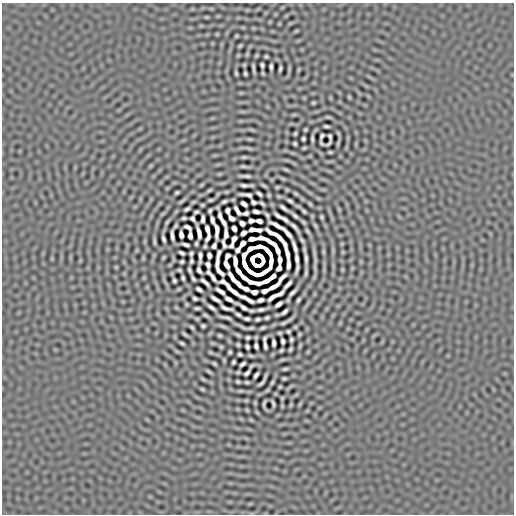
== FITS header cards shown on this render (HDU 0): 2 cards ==
NAXIS1  =                  512
NAXIS2  =                  512

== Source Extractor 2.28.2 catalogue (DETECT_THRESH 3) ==
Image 512 x 512 px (HDU 0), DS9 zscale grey, 1 PNG px = 1 image px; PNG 516 x 516 px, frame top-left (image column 1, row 512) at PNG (2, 3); no overlay
Background 5.44e-07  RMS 2.0e-04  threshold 5.90e-04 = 3 sigma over >= 5 px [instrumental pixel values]
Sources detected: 286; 7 with non-positive FLUX_AUTO (blend fragments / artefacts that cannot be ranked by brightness) are not listed; the other 279 listed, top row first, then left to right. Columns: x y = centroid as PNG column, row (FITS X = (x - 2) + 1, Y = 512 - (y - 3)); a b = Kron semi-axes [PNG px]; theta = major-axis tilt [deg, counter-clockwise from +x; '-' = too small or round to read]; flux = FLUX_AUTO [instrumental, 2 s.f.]
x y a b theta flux
218 16 4 4 - 1.1e-02
207 17 3 2 - 1.5e-02
290 23 8 3 13 1.5e-02
279 24 3 2 - 1.1e-02
243 27 6 4 -1 1.2e-02
296 31 3 2 - 1.3e-02
217 34 3 3 - 1.2e-02
236 36 4 2 - 1.6e-02
240 46 4 3 - 1.9e-02
247 54 3 3 - 1.4e-02
238 55 3 2 - 1.2e-02
256 55 3 3 - 1.6e-02
266 56 4 3 - 1.9e-02
244 65 3 3 - 1.3e-02
262 65 5 4 - 2.5e-02
271 67 6 3 -88 3.3e-02
253 68 10 2 -82 3.4e-02
280 69 5 3 - 2.7e-02
289 69 13 3 83 2.1e-02
299 69 3 2 - 1.4e-02
236 73 5 3 - 2.1e-02
245 73 4 3 - 2.2e-02
263 73 3 3 - 1.6e-02
241 93 6 4 -17 1.1e-02
349 97 3 2 - 1.5e-02
313 103 4 3 - 1.8e-02
294 115 7 3 9 1.4e-02
328 117 5 2 - 2.0e-02
326 126 5 3 - 2.5e-02
251 130 8 4 -9 1.8e-02
305 130 4 3 - 1.7e-02
295 134 4 3 - 1.8e-02
338 134 5 2 - 1.8e-02
322 136 6 3 67 2.0e-02
249 139 4 3 - 1.8e-02
303 139 4 3 - 2.4e-02
312 139 6 2 -89 2.8e-02
329 139 13 4 77 2.1e-03
321 143 6 3 -49 1.5e-02
338 143 6 2 70 2.0e-02
295 144 4 3 - 2.1e-02
249 148 11 3 -15 2.6e-02
304 148 4 3 - 1.7e-02
330 152 4 3 - 1.8e-02
244 157 4 3 - 1.9e-02
150 166 6 4 71 1.2e-02
243 166 6 2 -9 2.4e-02
286 170 5 2 - 2.0e-02
245 176 11 2 -4 4.2e-02
283 178 8 4 -10 1.6e-02
201 185 6 3 35 1.7e-02
244 185 8 3 -6 3.8e-02
264 185 6 2 -32 2.2e-02
277 187 4 3 - 1.7e-02
209 190 5 2 - 1.9e-02
287 190 3 3 - 1.5e-02
177 192 4 3 - 2.2e-02
296 193 4 2 - 1.8e-02
218 194 4 2 - 1.5e-02
259 194 6 3 -38 3.0e-02
246 195 13 3 -8 2.8e-02
269 195 4 3 - 1.7e-02
279 196 5 3 - 1.7e-02
318 198 6 4 -19 1.3e-02
211 200 5 2 - 2.2e-02
182 201 7 2 36 2.3e-02
224 201 5 3 - 2.7e-02
290 201 6 3 -32 2.7e-02
193 202 4 2 - 1.7e-02
253 202 5 4 - 2.5e-02
262 203 5 2 - 2.4e-02
244 204 6 4 -36 4.3e-02
310 204 4 3 - 1.8e-02
202 205 4 3 - 1.7e-02
284 208 10 3 -37 4.1e-02
187 209 6 3 29 2.7e-02
339 209 3 2 - 1.4e-02
237 210 9 3 -56 3.9e-02
210 211 5 3 - 2.2e-02
228 211 5 4 - 2.9e-02
304 211 5 3 - 2.3e-02
196 212 5 3 - 2.3e-02
256 212 6 3 -11 4.3e-02
246 213 6 4 13 2.7e-02
267 215 5 3 - 2.3e-02
220 216 7 3 -79 3.7e-02
278 216 8 3 -41 3.4e-02
295 216 7 3 -40 3.3e-02
322 217 4 3 - 2.0e-02
184 218 4 3 - 2.2e-02
231 218 6 4 -34 3.5e-02
192 219 5 4 - 2.0e-02
203 219 7 3 85 3.8e-02
284 219 8 3 -36 3.7e-02
212 220 7 3 -76 4.0e-02
251 221 5 4 - 2.6e-02
259 221 6 4 -12 4.0e-02
167 222 5 2 - 1.9e-02
223 222 7 3 -61 4.1e-02
303 222 4 2 - 1.9e-02
242 223 5 4 - 4.1e-02
175 226 5 3 - 1.9e-02
278 226 17 3 -28 7.4e-02
315 226 5 3 - 2.0e-02
188 227 8 3 -33 1.8e-02
295 227 15 3 -47 3.3e-02
234 228 5 4 - 4.6e-02
207 229 8 3 -75 5.3e-02
217 230 14 4 -90 3.9e-02
255 230 12 3 -3 6.4e-02
307 231 6 2 -57 2.3e-02
199 233 13 3 -76 5.7e-02
243 233 5 4 - 4.4e-02
226 234 12 4 90 2.2e-02
288 234 9 3 -48 5.1e-02
181 235 6 4 -80 4.4e-02
275 235 20 3 -32 5.3e-02
172 236 11 3 -86 4.6e-02
190 236 6 4 -87 3.9e-02
208 238 8 3 60 2.8e-02
261 238 7 3 -6 4.2e-02
163 239 6 3 -72 3.5e-02
234 239 7 4 66 4.0e-02
252 239 7 4 8 6.4e-02
302 240 6 2 -57 2.4e-02
145 241 6 4 72 1.0e-02
154 241 6 2 -86 2.5e-02
196 243 4 3 - 2.1e-02
272 243 14 3 -34 5.0e-02
185 244 7 3 -16 3.5e-02
242 244 7 4 52 3.2e-02
284 244 8 3 -60 4.1e-02
205 246 4 3 - 1.8e-02
214 246 5 4 - 3.1e-02
231 246 4 4 - 1.5e-02
259 246 8 3 2 8.0e-02
295 247 13 3 -72 5.8e-02
250 248 8 4 28 1.3e-02
137 250 6 4 71 1.2e-02
238 250 5 4 - 3.0e-02
277 250 6 3 -69 6.1e-02
268 251 11 3 -50 7.3e-02
323 252 8 3 -90 2.2e-02
343 252 3 3 - 1.3e-02
181 253 5 3 - 2.8e-02
287 253 10 3 -76 5.4e-02
191 254 5 3 - 2.3e-02
218 254 8 3 73 1.6e-02
209 255 5 4 - 4.0e-02
227 256 6 4 53 2.4e-02
163 257 3 3 - 1.6e-02
200 257 12 3 88 4.7e-02
52 258 6 4 72 1.1e-02
306 258 10 3 -85 5.2e-02
173 259 7 3 -81 1.3e-02
280 260 8 4 -86 5.4e-02
315 260 17 4 -89 4.0e-02
191 261 5 3 - 2.2e-02
271 261 10 3 83 4.4e-02
297 261 20 3 -90 3.8e-02
182 262 4 3 - 2.2e-02
235 262 9 3 -86 8.0e-02
217 263 9 3 88 5.3e-02
208 265 6 4 -78 3.1e-02
226 265 8 4 -64 5.7e-02
245 265 9 3 -64 7.2e-02
288 265 9 3 89 4.9e-02
116 267 3 2 - 1.3e-02
279 268 6 4 65 2.7e-02
179 270 4 3 - 1.9e-02
190 270 8 3 -72 2.7e-02
199 270 6 3 -64 3.2e-02
342 270 6 3 90 1.3e-02
220 272 11 3 -48 1.7e-02
239 272 7 3 -49 8.4e-02
306 272 9 2 86 3.0e-02
212 276 15 3 -49 4.7e-03
282 277 10 3 43 3.6e-02
144 278 5 3 - 1.2e-02
183 278 5 3 - 2.4e-02
193 279 6 3 -64 2.2e-02
269 279 21 4 27 2.0e-05
174 280 4 3 - 2.4e-02
236 281 21 4 -47 3.3e-02
205 282 11 3 -44 3.5e-02
288 285 15 3 48 5.9e-02
274 286 12 3 32 6.5e-02
230 288 24 4 -42 1.6e-02
179 289 4 2 - 1.5e-02
199 289 6 3 -33 3.2e-02
245 289 5 3 - 4.5e-02
220 291 9 3 -32 5.1e-02
265 291 6 4 19 3.8e-02
254 292 6 4 -11 3.5e-02
293 292 10 3 46 4.6e-02
280 294 6 3 23 3.9e-02
273 297 11 3 34 4.4e-02
195 298 5 4 - 2.5e-02
215 299 10 3 -33 5.4e-02
229 299 8 3 -29 5.0e-02
247 299 16 3 -29 4.7e-02
260 300 6 4 17 3.9e-02
298 300 5 3 - 2.5e-02
187 304 3 2 - 1.5e-02
278 304 7 3 36 4.7e-02
211 307 8 3 -34 4.1e-02
242 307 14 3 -31 6.4e-02
197 308 6 3 -3 2.6e-02
226 308 12 3 -16 2.7e-02
262 309 10 3 14 4.8e-02
284 312 8 3 35 4.0e-02
238 314 6 3 -27 2.9e-02
205 315 6 3 -29 2.5e-02
226 318 13 2 -14 3.8e-02
267 318 4 3 - 2.2e-02
197 319 4 2 - 1.6e-02
247 319 6 3 -5 2.9e-02
257 319 5 3 - 2.5e-02
284 323 7 2 23 2.9e-02
203 326 4 4 - 2.2e-02
223 326 12 3 -22 3.2e-02
241 326 13 2 -26 3.4e-02
192 327 4 3 - 2.1e-02
295 327 3 3 - 1.4e-02
251 328 6 2 9 2.2e-02
263 328 5 3 - 2.4e-02
288 331 4 3 - 2.1e-02
280 333 4 3 - 1.7e-02
185 334 6 3 -40 2.4e-02
299 334 3 3 - 1.6e-02
220 335 4 3 - 2.1e-02
238 335 5 2 - 2.0e-02
248 337 4 3 - 2.2e-02
256 337 3 2 - 1.4e-02
264 339 5 3 - 2.3e-02
291 340 4 3 - 2.2e-02
283 341 5 3 - 3.2e-02
182 343 5 3 - 2.3e-02
274 343 6 3 -89 3.9e-02
238 345 4 3 - 2.0e-02
300 345 4 2 - 1.5e-02
256 346 5 3 - 3.0e-02
265 346 7 3 -78 3.1e-02
221 347 4 2 - 1.5e-02
247 347 5 3 - 2.6e-02
290 349 4 3 - 2.1e-02
281 350 4 3 - 1.9e-02
211 352 5 3 - 1.7e-02
230 352 4 3 - 2.0e-02
240 354 4 3 - 2.3e-02
251 356 5 2 - 1.9e-02
282 360 9 3 11 1.9e-02
233 362 4 3 - 2.2e-02
214 363 5 3 - 2.1e-02
242 364 6 3 33 3.0e-02
251 366 6 3 37 1.9e-02
285 369 6 3 9 2.4e-02
209 371 6 2 -31 2.1e-02
238 372 3 2 - 1.4e-02
247 373 7 3 48 2.6e-02
256 375 6 3 54 3.5e-02
284 378 4 3 - 2.1e-02
203 379 9 3 -32 1.9e-02
238 382 4 3 - 2.0e-02
247 382 4 3 - 2.0e-02
272 382 5 3 - 2.2e-02
261 383 9 3 45 3.0e-02
280 387 3 2 - 1.4e-02
202 389 4 3 - 1.8e-02
240 391 7 3 2 2.1e-02
282 398 3 3 - 1.5e-02
246 400 4 4 - 1.5e-02
255 403 3 2 - 1.4e-02
273 403 7 3 -71 2.6e-02
264 404 10 4 -87 1.3e-02
300 404 7 3 54 1.4e-02
291 405 3 2 - 1.4e-02
247 410 3 2 - 1.3e-02
250 504 6 4 19 1.0e-02
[7 non-positive-flux detections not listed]